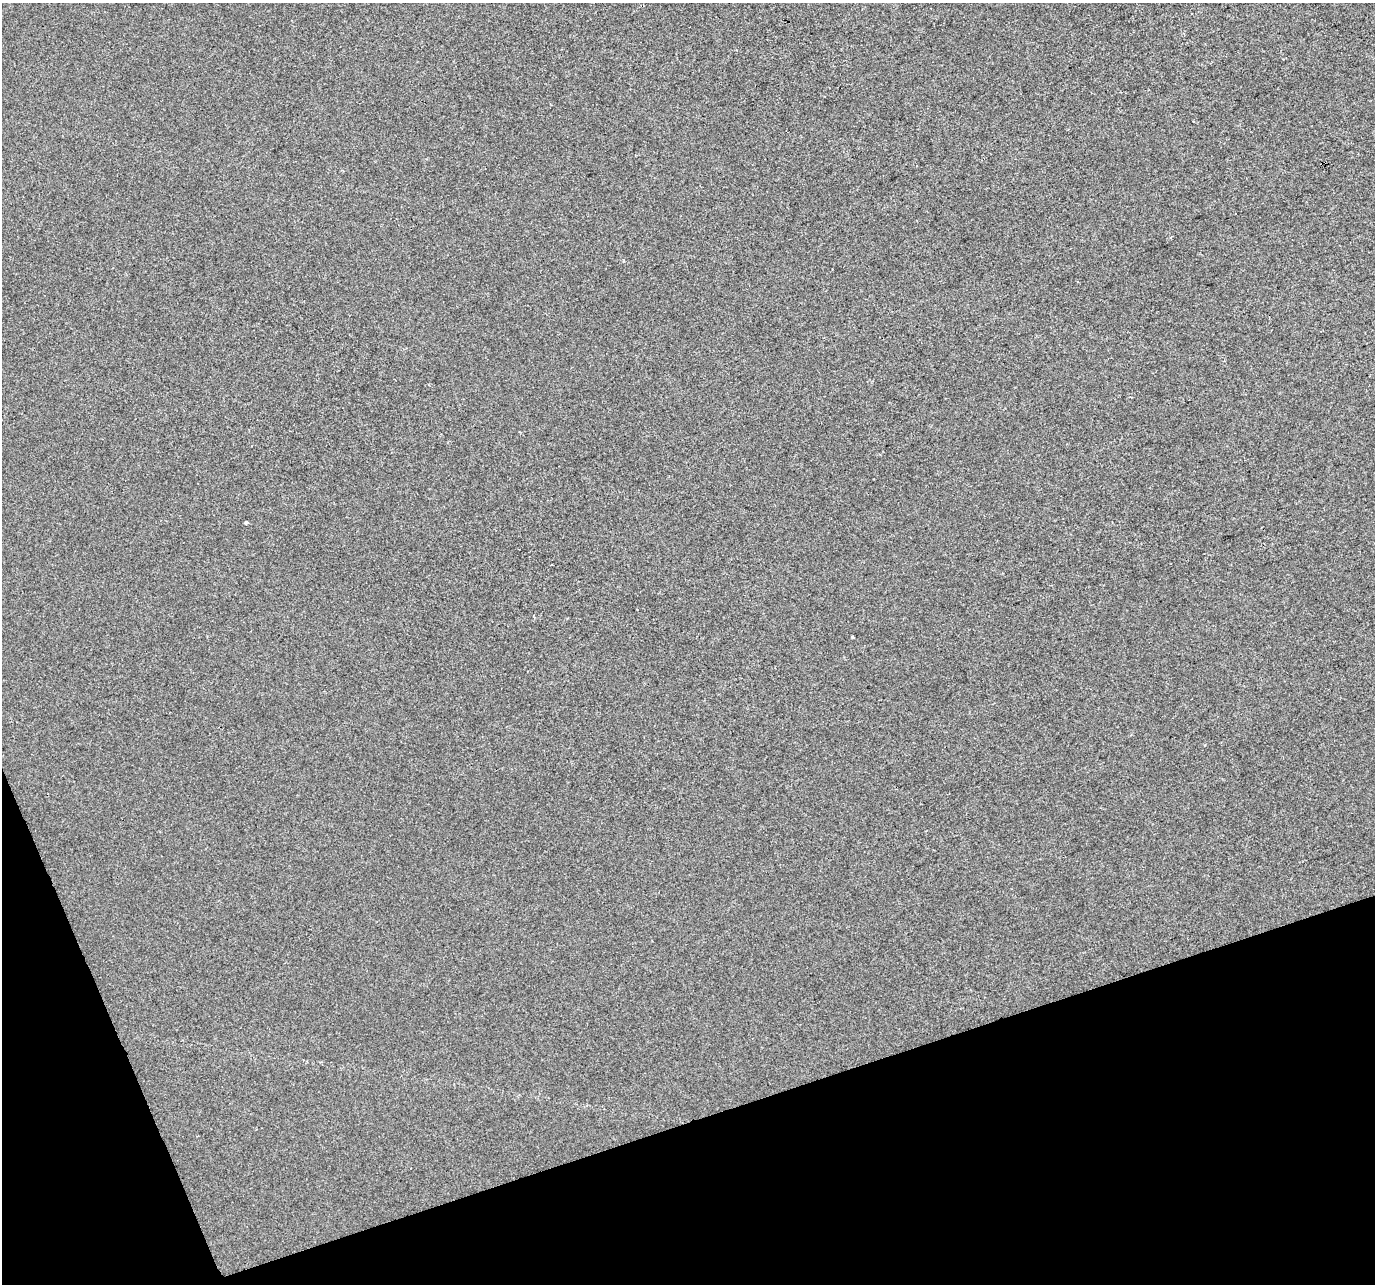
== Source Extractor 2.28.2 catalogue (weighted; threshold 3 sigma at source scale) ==
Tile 14 of 4 x 4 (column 2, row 4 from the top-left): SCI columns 1374-2746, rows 128-1409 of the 5491 x 5328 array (HDU 1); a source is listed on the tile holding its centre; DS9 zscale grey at full resolution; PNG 1377 x 1286 px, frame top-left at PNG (2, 3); no overlay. Shown black and unused: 16% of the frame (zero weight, under 2 of 3 exposures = <1% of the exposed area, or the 3 px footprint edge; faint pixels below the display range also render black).
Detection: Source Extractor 2.28.2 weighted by HDU 2 'WHT'; one run over the whole footprint, this tile lists its part. Background -7.56e-05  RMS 0.0056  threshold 0.0252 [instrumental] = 3 sigma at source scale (4.5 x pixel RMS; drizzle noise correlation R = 1.50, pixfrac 1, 0.0396/0.0396 arcsec/px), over >= 5 px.
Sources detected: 3; all 3 listed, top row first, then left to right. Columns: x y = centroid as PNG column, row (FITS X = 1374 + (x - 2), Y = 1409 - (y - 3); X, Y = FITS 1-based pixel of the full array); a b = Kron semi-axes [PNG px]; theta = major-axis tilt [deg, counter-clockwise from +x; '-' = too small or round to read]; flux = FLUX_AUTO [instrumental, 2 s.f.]
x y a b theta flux
1193 121 3 2 - 0.5
246 523 3 3 - 2.3
852 637 3 3 - 1.5